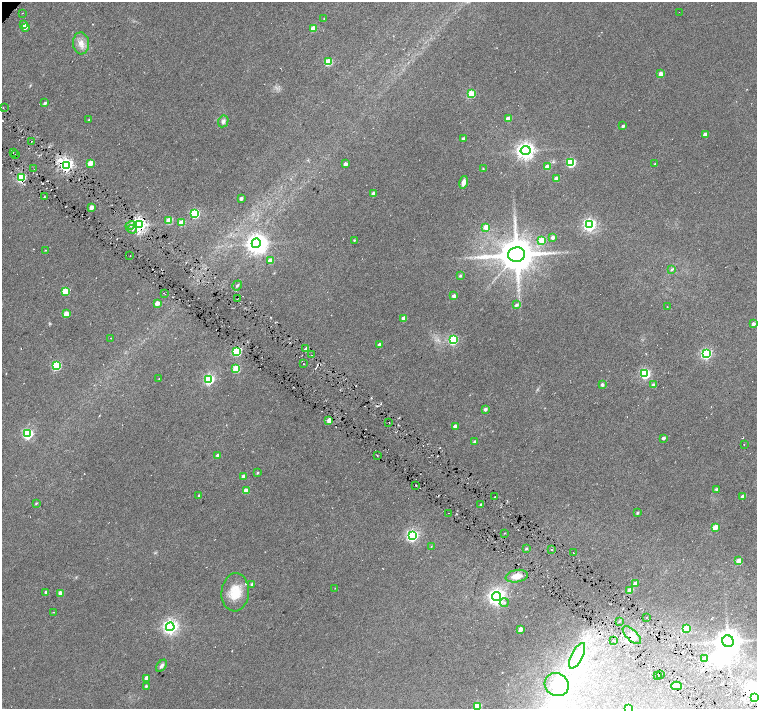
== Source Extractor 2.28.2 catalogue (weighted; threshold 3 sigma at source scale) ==
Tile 6 of 4 x 4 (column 2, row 2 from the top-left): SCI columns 1512-3021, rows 3069-4482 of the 6041 x 6067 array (HDU 1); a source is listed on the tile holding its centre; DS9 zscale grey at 2 x 2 block average (1 PNG px = mean of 2 x 2 image px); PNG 759 x 711 px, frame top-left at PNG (2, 2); each listed source drawn as its Kron ellipse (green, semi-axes under 4 px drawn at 4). Shown black and unused: <1% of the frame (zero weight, under 3 of 6 exposures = <1% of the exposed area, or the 3 px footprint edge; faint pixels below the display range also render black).
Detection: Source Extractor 2.28.2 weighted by HDU 2 'WHT'; one run over the whole footprint, this tile lists its part. Background 0.0217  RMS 0.0052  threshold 0.0214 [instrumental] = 3 sigma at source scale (4.09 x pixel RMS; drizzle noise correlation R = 1.36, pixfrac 0.8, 0.0396/0.0396 arcsec/px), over >= 5 px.
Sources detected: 156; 6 inside a brighter object's white glare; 5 cosmic-ray / hot-pixel residue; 1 long thin detection or spike segment (spike, bleed or trail) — neither listed nor drawn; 2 inside a brighter listed object's ellipse — not listed separately; the other 142 listed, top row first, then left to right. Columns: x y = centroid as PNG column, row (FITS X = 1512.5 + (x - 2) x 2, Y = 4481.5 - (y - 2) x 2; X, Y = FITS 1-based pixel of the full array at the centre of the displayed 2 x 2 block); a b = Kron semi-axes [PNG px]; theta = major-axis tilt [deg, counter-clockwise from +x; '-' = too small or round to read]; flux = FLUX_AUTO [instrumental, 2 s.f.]
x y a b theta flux
679 12 2 2 - 0.32
22 13 2 2 - 0.45
324 18 3 2 - 0.75
23 24 3 3 - 4.9
25 27 3 3 - 4.6
313 28 3 3 - 19
81 43 11 8 -86 9.3
328 62 3 3 - 50
661 74 3 3 - 9.7
471 94 3 3 - 46
45 103 3 2 - 2.6
3 107 2 2 - 0.66
508 119 3 3 - 13
89 120 3 2 - 1.4
223 121 6 5 - 3.7
623 126 2 2 - 2.6
705 134 3 3 - 6.8
463 138 3 2 - 2.5
32 141 2 2 - 1
526 151 5 4 - 580
13 153 2 2 - 1.8
16 155 2 2 - 1.1
90 163 3 3 - 17
571 163 3 3 - 79
345 164 3 2 - 6.6
655 164 3 2 - 1.1
66 165 4 4 - 280
547 167 3 3 - 12
483 168 3 2 - 0.65
34 169 2 2 - 0.42
21 178 3 3 - 100
556 179 3 2 - 9.2
463 182 6 4 77 7
373 194 3 3 - 7.4
44 197 3 2 - 0.76
241 198 3 2 - 3.8
91 207 3 3 - 5.8
195 213 4 3 - 100
169 220 3 3 - 27
181 223 3 3 - 23
130 225 5 2 - 2.3
139 225 4 4 - 390
590 225 4 4 - 260
486 227 3 3 - 20
132 229 5 3 - 2.3
553 237 3 3 - 4.5
354 240 3 2 - 1.3
542 240 3 3 - 35
256 243 5 4 - 450
45 250 2 2 - 0.77
517 255 8 7 - 4000
130 256 2 2 - 0.76
270 260 3 3 - 14
672 269 4 3 - 1.9
460 276 3 3 - 1.9
237 285 5 3 - 1.4
65 291 3 3 - 29
164 293 3 2 - 0.83
454 296 3 2 - 5.6
237 299 2 2 - 0.81
157 303 3 3 - 11
516 305 4 3 - 3.3
667 307 2 2 - 0.38
66 314 3 3 - 22
404 318 3 2 - 8.7
753 324 3 3 - 3.8
110 338 2 2 - 0.38
453 340 4 3 - 120
380 345 3 2 - 5.2
306 349 3 2 - 11
237 351 3 3 - 94
706 354 4 4 - 170
312 355 2 2 - 0.77
303 364 2 2 - 0.47
56 366 3 3 - 66
236 369 3 3 - 38
645 374 4 4 - 130
159 379 2 2 - 0.61
209 379 4 4 - 140
602 385 3 2 - 3.4
653 385 3 3 - 5
485 409 3 2 - 3.6
329 421 3 3 - 7.6
389 423 2 2 - 0.53
455 426 3 2 - 5.8
27 434 4 4 - 140
663 438 2 2 - 3.4
475 442 3 3 - 4.1
744 445 2 2 - 0.47
218 456 3 3 - 5.4
377 456 2 2 - 0.74
257 473 3 2 - 1.3
243 476 3 2 - 4.9
416 485 2 2 - 1.1
716 489 3 2 - 2.4
246 491 4 3 - 9.3
199 495 3 3 - 1.4
495 497 2 2 - 0.76
743 497 3 2 - 9.6
36 503 3 2 - 1.1
481 505 2 2 - 3.4
449 513 2 2 - 0.4
637 513 3 2 - 1.5
715 527 3 3 - 27
504 533 3 2 - 0.44
412 536 4 4 - 230
431 546 3 2 - 0.68
526 549 3 2 - 1.5
552 550 2 2 - 0.8
573 553 2 2 - 0.57
739 561 3 3 - 21
517 576 11 6 10 12
635 583 3 2 - 7.6
252 584 3 3 - 1.9
335 588 3 2 - 0.41
630 590 3 3 - 16
46 592 3 2 - 4
235 592 19 13 85 26
60 593 3 3 - 6.9
496 597 4 4 - 480
504 603 4 4 - 2.6
53 612 2 2 - 0.55
646 617 2 2 - 0.61
619 621 2 2 - 0.62
170 627 4 4 - 400
686 628 4 3 - 23
520 629 3 3 - 9.5
632 635 12 5 -44 5.5
614 641 2 2 - 0.72
728 641 6 5 - 1500
577 656 14 5 63 13
705 659 3 2 - 1.7
162 666 7 4 49 3.2
661 674 2 2 - 0.75
658 676 2 2 - 1.1
147 678 3 2 - 8.3
557 685 12 11 - 26
146 686 3 3 - 1.5
676 686 5 4 - 6.3
754 698 3 3 - 35
477 706 3 3 - 52
628 708 3 3 - 13
Overlapping masked pixels (flux is a lower limit): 1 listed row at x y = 139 225
Isophote crosses this tile's border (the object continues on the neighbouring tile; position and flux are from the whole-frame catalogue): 3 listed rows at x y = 754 698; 477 706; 628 708
Diffuse or blended objects may show on this block-average render without a row.